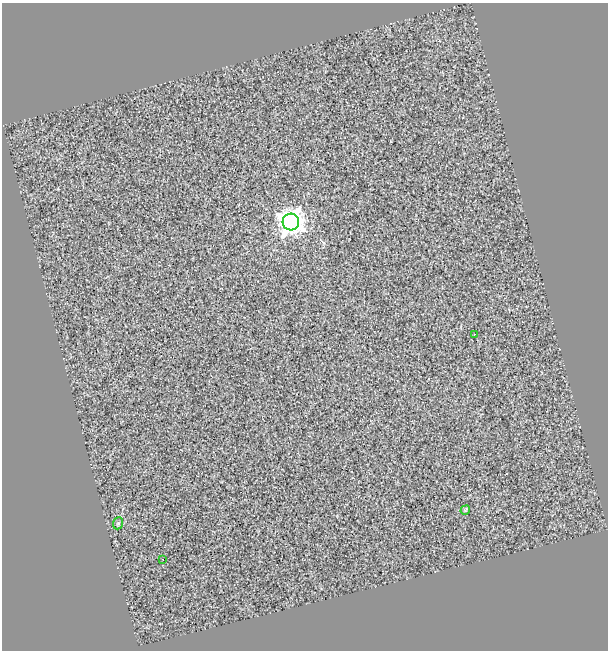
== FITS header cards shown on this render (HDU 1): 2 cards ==
NAXIS1  =                  606
NAXIS2  =                  648

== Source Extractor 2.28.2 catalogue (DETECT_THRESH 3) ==
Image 606 x 648 px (HDU 1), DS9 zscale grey, 1 PNG px = 1 image px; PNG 610 x 652 px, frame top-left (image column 1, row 648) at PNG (2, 3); each listed source drawn as its Kron ellipse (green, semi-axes under 4 px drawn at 4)
Background 0.218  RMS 1.1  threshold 3.42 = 3 sigma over >= 5 px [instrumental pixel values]
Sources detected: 5; all 5 listed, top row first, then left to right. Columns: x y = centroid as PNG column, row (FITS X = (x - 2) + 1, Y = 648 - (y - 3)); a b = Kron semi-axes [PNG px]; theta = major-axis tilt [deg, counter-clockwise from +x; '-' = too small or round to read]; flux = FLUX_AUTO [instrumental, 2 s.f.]
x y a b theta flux
291 222 8 8 - 86000
474 334 3 2 - 98
465 510 5 4 - 96
118 523 6 5 - 120
163 559 3 2 - 180